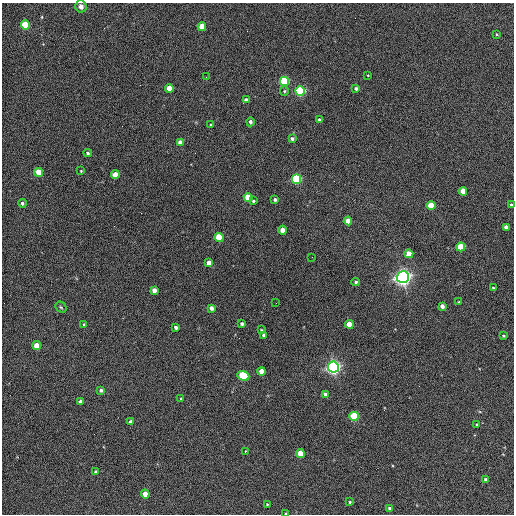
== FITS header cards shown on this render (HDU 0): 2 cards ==
NAXIS1  =                  512 / Axis length
NAXIS2  =                  512 / Axis length

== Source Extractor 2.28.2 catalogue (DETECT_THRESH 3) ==
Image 512 x 512 px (HDU 0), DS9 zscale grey, 1 PNG px = 1 image px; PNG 516 x 516 px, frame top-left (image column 1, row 512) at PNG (2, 3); each listed source drawn as its Kron ellipse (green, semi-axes under 4 px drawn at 4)
Background 412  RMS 22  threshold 65.8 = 3 sigma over >= 5 px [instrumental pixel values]
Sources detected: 73; all 73 listed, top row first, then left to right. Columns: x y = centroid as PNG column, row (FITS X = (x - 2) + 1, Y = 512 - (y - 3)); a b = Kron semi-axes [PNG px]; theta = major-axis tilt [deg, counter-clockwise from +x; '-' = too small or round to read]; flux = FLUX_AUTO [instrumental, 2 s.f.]
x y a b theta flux
81 6 6 5 - 6.7e+03
25 25 4 4 - 1.1e+05
202 27 4 4 - 4.0e+04
496 34 4 2 - 1.1e+03
368 75 3 2 - 9.5e+02
206 77 2 2 - 7.9e+02
284 81 5 4 - 1.9e+05
169 88 4 4 - 2.1e+04
356 89 4 3 - 3.4e+03
284 91 5 4 - 1.9e+03
300 91 5 4 - 2.5e+05
246 100 4 4 - 5.3e+03
319 120 3 3 - 2.7e+03
250 122 4 4 - 4.2e+03
211 125 3 2 - 1.6e+03
292 139 4 3 - 3.5e+03
180 142 4 4 - 1.4e+04
88 153 4 3 - 2.2e+03
81 171 3 3 - 1.1e+03
38 172 4 4 - 3.1e+04
115 175 4 4 - 2.6e+04
297 179 5 4 - 2.2e+05
463 191 4 4 - 2.5e+04
248 197 4 4 - 4.2e+04
275 200 3 3 - 2.9e+03
253 201 3 3 - 2.0e+03
22 203 4 4 - 3.1e+03
511 205 3 3 - 2.6e+03
431 206 4 4 - 5.0e+04
348 221 4 4 - 2.5e+04
506 227 4 3 - 8.6e+03
283 230 4 4 - 1.9e+04
219 237 4 4 - 8.5e+04
461 247 4 4 - 6.1e+04
409 254 4 4 - 3.2e+04
312 257 2 2 - 7.1e+02
209 263 4 4 - 1.5e+04
403 277 6 6 - 1.0e+06
356 282 4 4 - 2.8e+03
493 288 4 3 - 1.4e+03
154 290 4 4 - 1.1e+04
459 302 3 3 - 1.3e+03
276 303 2 2 - 6.0e+02
442 306 4 4 - 6.3e+03
61 307 6 5 - 2.1e+03
211 308 4 4 - 7.1e+03
242 324 3 3 - 3.2e+03
349 324 4 4 - 2.1e+04
84 325 3 3 - 2.0e+03
176 327 4 3 - 4.7e+03
261 330 3 3 - 1.3e+03
264 335 4 3 - 4.5e+03
503 336 4 3 - 1.9e+03
37 346 4 4 - 3.1e+04
333 367 5 5 - 7.1e+05
262 371 4 4 - 2.2e+04
243 376 6 4 -20 1.0e+05
101 390 4 3 - 3.8e+03
325 394 4 3 - 7.4e+03
181 399 3 3 - 1.3e+03
80 401 3 3 - 3.2e+03
354 416 4 4 - 1.3e+05
130 422 4 4 - 3.7e+03
477 425 3 2 - 1.5e+03
245 451 3 2 - 1.8e+03
300 453 4 4 - 3.4e+04
96 472 3 3 - 2.8e+03
486 480 4 3 - 4.2e+03
145 494 4 4 - 2.0e+04
350 502 4 3 - 1.5e+03
267 504 2 2 - 1.1e+03
389 508 3 3 - 2.5e+03
286 513 3 2 - 1.8e+03
At the frame edge (FLAGS 8, measured only in part): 2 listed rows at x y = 511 205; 286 513